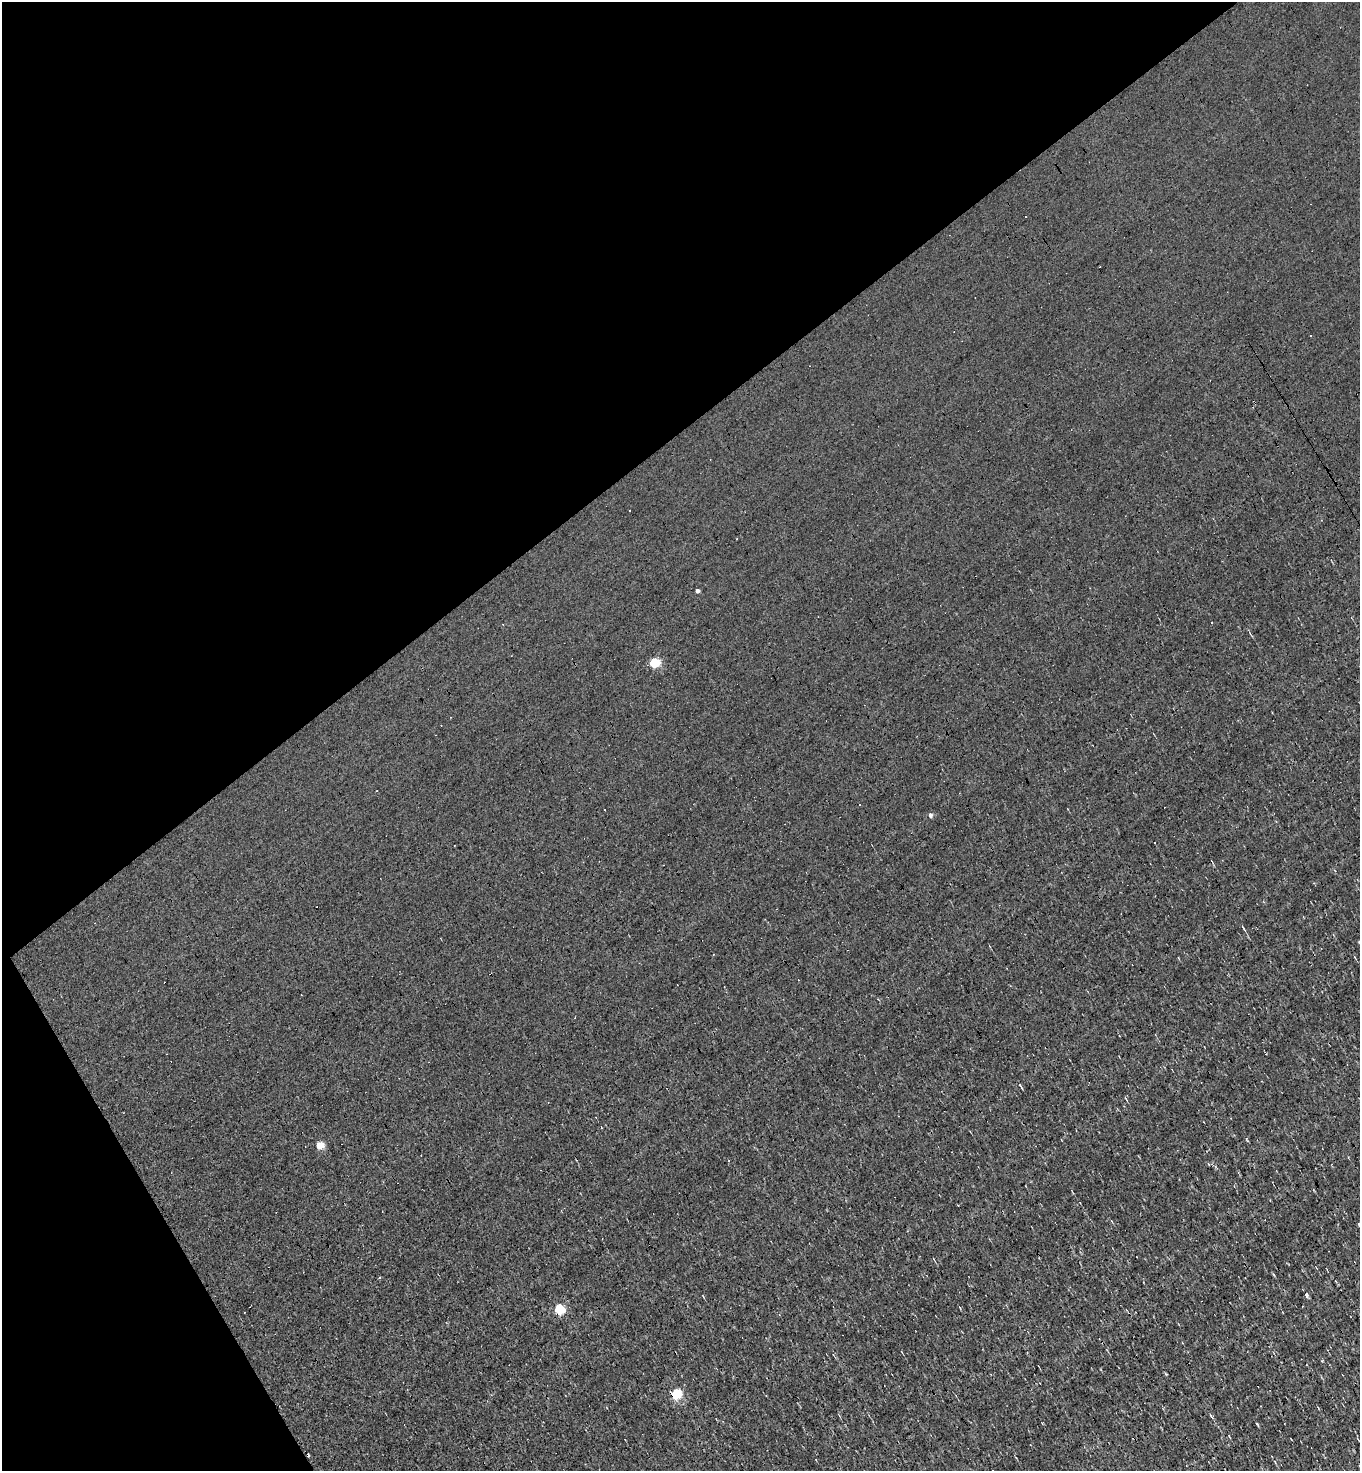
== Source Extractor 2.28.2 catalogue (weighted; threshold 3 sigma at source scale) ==
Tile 5 of 4 x 4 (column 1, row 2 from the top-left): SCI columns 290-1647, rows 2941-4409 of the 5869 x 5879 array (HDU 1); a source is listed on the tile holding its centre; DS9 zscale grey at full resolution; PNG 1362 x 1473 px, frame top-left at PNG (2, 2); no overlay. Shown black and unused: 34% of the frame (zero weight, under 3 of 4 exposures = <1% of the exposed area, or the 3 px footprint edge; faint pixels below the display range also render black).
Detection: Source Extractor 2.28.2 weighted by HDU 2 'WHT'; one run over the whole footprint, this tile lists its part. Background -1.16e-04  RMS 0.043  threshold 0.194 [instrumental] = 3 sigma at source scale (4.5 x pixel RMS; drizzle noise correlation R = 1.50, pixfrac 1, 0.05/0.05 arcsec/px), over >= 5 px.
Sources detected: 26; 9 cosmic-ray / hot-pixel residue — not listed; the other 17 listed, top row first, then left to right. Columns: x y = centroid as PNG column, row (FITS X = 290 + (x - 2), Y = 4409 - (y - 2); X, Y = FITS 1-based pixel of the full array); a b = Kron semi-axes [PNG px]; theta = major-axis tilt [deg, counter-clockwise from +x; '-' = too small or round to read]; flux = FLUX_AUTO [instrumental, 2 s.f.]
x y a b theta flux
697 591 4 4 - 14
654 663 5 5 - 270
604 810 3 2 - 4
930 815 5 5 - 13
1243 928 8 3 -57 5.6
713 954 3 2 - 3
1125 1098 5 3 - 3.8
320 1145 5 4 - 120
729 1161 3 2 - 3.2
1358 1224 3 3 - 73
380 1277 4 3 - 4
1306 1295 5 4 - 9.6
559 1309 5 5 - 310
676 1394 5 5 - 340
1211 1415 7 3 -55 6.9
1257 1424 5 3 - 3.8
1275 1462 5 3 - 3.4
Overlapping masked pixels (flux is a lower limit): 1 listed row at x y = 676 1394
Isophote crosses this tile's border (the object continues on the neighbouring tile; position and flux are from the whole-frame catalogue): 1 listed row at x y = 1358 1224